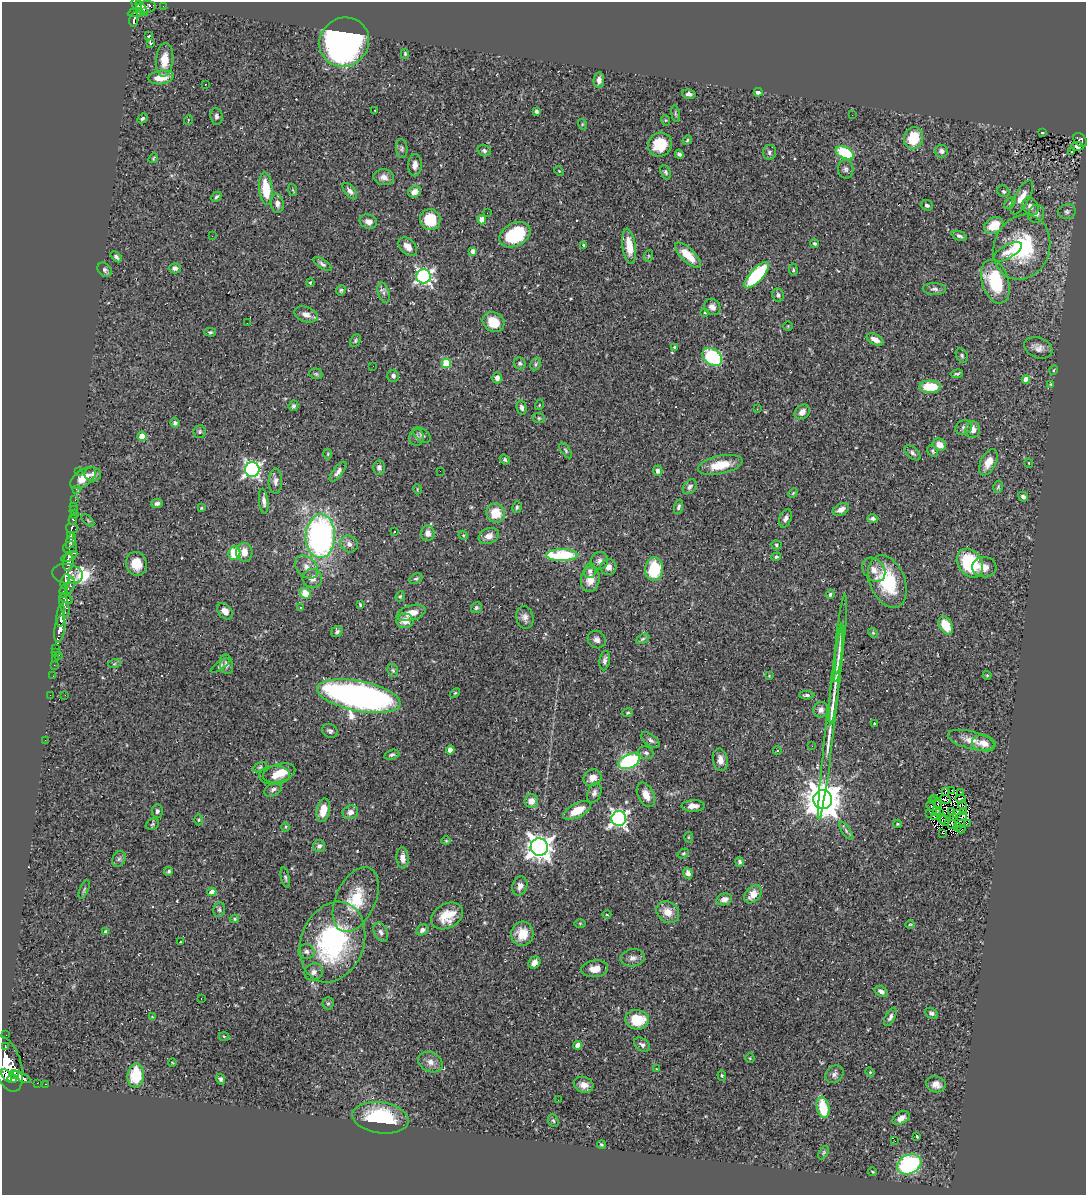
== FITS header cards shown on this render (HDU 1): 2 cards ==
NAXIS1  =                 1084
NAXIS2  =                 1193

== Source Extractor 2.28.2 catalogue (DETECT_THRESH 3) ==
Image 1084 x 1193 px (HDU 1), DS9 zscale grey, 1 PNG px = 1 image px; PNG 1088 x 1197 px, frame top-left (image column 1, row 1193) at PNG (2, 2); each listed source drawn as its Kron ellipse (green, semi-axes under 4 px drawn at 4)
Background 0.519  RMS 0.043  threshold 0.129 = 3 sigma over >= 5 px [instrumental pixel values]
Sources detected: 379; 3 with non-positive FLUX_AUTO (blend fragments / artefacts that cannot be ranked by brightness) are neither listed nor drawn; the other 376 listed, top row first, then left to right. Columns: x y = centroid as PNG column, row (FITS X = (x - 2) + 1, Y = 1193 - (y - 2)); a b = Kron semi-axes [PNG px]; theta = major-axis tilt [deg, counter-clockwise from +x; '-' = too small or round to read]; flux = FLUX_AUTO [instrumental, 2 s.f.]
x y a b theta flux
137 4 6 5 - 260
163 6 2 2 - 4.8
146 7 10 6 8 290
142 8 9 4 -56 260
136 13 8 4 7 200
134 19 7 3 81 150
148 36 3 2 - 3.2
344 42 25 24 - 940
150 43 4 3 - 21
405 54 5 3 - 3.7
165 60 17 8 85 45
161 77 12 7 8 44
599 80 7 5 83 15
205 84 2 2 - 1.5
758 92 4 4 - 10
689 94 7 4 -10 8.7
375 110 3 2 - 2.7
537 111 4 3 - 5.7
675 114 8 4 -81 4.7
852 115 2 2 - 2.1
216 116 8 6 -83 8.8
143 118 5 4 - 5.8
188 120 5 3 - 2.3
665 120 5 3 - 2.8
582 124 5 3 - 2.8
1042 132 4 3 - 2.7
913 138 11 9 70 81
687 140 5 4 - 3.6
1080 140 8 5 -45 110
660 145 12 11 - 69
1077 146 6 3 -3 4
402 149 9 6 -85 7.4
484 151 7 5 -18 8.2
941 151 6 6 - 11
769 152 7 6 - 8.2
1072 152 3 2 - 4.4
845 153 10 5 -25 180
679 154 4 3 - 6.5
153 158 5 3 - 3.5
415 165 11 7 87 15
846 169 9 8 - 10
559 171 5 3 - 2.3
666 172 7 5 -68 5.5
384 177 10 8 -5 17
266 189 16 7 -84 77
293 190 6 4 -71 3.3
350 191 10 5 -51 11
1003 191 6 5 - 5.8
414 192 6 5 - 22
216 197 5 4 - 5.1
1022 197 19 7 62 36
277 203 9 6 -81 13
1010 203 7 4 45 5.3
927 205 6 5 - 7
1030 206 9 7 -57 18
1067 212 9 7 14 10
487 213 2 2 - 3.5
1036 214 9 8 - 13
430 220 10 10 - 90
482 220 4 4 - 37
368 222 9 7 -16 14
994 225 10 7 32 67
515 235 16 11 28 150
212 236 3 2 - 2.9
959 236 8 4 -21 6.9
815 243 4 4 - 5.1
583 245 3 3 - 6
629 246 18 6 -82 48
408 247 11 7 -46 23
1022 247 33 28 69 270
473 251 3 3 - 14
1008 252 16 6 29 23
688 255 16 6 -44 61
648 256 6 4 71 4
116 257 6 4 -42 6.9
322 264 10 4 -33 8.3
175 268 6 5 - 9.7
105 270 8 6 -47 7.6
793 270 6 4 -84 4
757 275 16 6 48 250
424 276 7 7 - 790
995 282 22 13 -73 170
310 283 4 3 - 3.5
934 289 11 6 -2 10
341 290 5 4 - 4.6
384 293 10 5 -73 9.3
778 295 7 5 -79 6.9
712 307 9 7 -43 14
705 312 4 4 - 3.1
306 314 12 7 -19 21
494 322 11 9 -28 54
247 323 3 2 - 2
788 326 4 4 - 2.7
210 332 6 4 0 4.3
875 339 9 5 -26 21
355 341 6 5 - 4.7
674 347 4 4 - 3.7
1038 348 15 10 -21 21
962 355 7 5 -60 6.3
712 357 10 8 -38 240
446 363 5 4 - 120
520 363 6 5 - 7
536 364 7 5 63 5.4
373 366 2 2 - 1.2
1054 370 5 3 - 2.5
316 374 7 5 -14 5
957 374 6 3 9 4.5
393 376 6 6 - 8.9
497 378 5 5 - 12
1026 379 4 4 - 19
1051 384 3 2 - 2.7
930 387 11 6 0 91
539 405 5 3 - 2.2
293 406 5 5 - 5.9
522 408 7 5 -76 8.2
757 409 3 3 - 2.3
802 412 8 6 46 18
539 418 6 5 - 5
175 423 5 4 - 6.3
964 427 8 7 - 8.8
973 430 8 7 - 19
200 432 6 6 - 5.7
422 435 10 6 -37 8.3
142 436 4 4 - 87
417 437 8 7 - 9.6
939 445 7 5 -30 26
566 450 9 4 -55 5.4
933 451 6 4 -45 4.2
912 453 9 5 -40 8.2
328 454 5 3 - 2.7
505 460 6 4 -39 6
988 462 14 7 64 31
1029 463 5 3 - 2
720 465 22 9 12 65
379 467 7 6 - 9.9
252 469 7 7 - 860
78 471 3 2 - 6.7
440 471 2 2 - 2.4
658 471 5 4 - 10
338 472 12 5 52 12
93 474 8 7 - 11
83 478 15 8 36 37
275 481 12 7 89 13
690 487 8 6 51 8.6
998 487 6 4 77 3.8
76 489 4 3 - 7.7
417 489 5 3 - 2.5
793 493 5 3 - 3.1
1023 497 5 4 - 11
75 500 2 2 - 8.8
264 501 12 4 -83 11
157 503 6 4 6 9.3
74 506 2 2 - 5.6
517 507 6 4 78 5.2
678 507 7 4 73 6.7
201 508 4 3 - 2.6
841 509 9 5 27 18
74 510 4 3 - 34
496 513 9 9 - 65
75 515 3 2 - 7.9
785 518 9 6 67 11
873 519 5 4 - 6.9
73 520 5 3 - 77
88 520 8 3 -45 3.4
72 528 6 4 -11 160
394 532 2 2 - 2.1
428 533 8 7 - 17
463 535 5 3 - 2.9
70 536 3 3 - 290
320 536 22 14 88 830
489 536 10 7 23 21
71 541 8 4 71 590
349 544 9 8 - 15
777 545 5 4 - 4.8
70 547 7 6 - 410
244 552 9 8 - 25
234 553 7 6 - 86
562 555 15 6 1 210
69 556 9 3 28 580
776 557 5 4 - 3.7
599 561 9 8 - 12
68 563 8 5 83 970
970 563 15 12 -54 180
136 564 12 10 -73 43
306 567 13 9 -44 24
608 567 8 7 - 18
984 567 12 10 -6 26
654 569 12 9 85 140
874 570 13 10 -51 23
590 571 7 6 - 7.4
68 574 15 10 -8 700
312 578 9 9 - 19
416 579 7 5 27 4.9
590 579 13 9 81 33
65 581 7 3 70 250
887 581 27 17 -67 160
70 586 9 4 72 190
64 591 6 4 81 310
305 593 6 5 - 45
830 594 4 4 - 5.9
400 596 5 4 - 3.5
66 599 7 4 -28 310
64 605 12 4 -77 410
360 605 4 2 - 3.1
300 607 3 3 - 3.4
476 608 6 5 - 5.1
225 611 9 6 -50 19
411 613 15 7 16 35
61 616 11 4 86 850
525 617 11 8 -78 15
405 621 8 7 - 31
946 625 10 6 -61 65
60 629 14 5 81 1000
337 632 6 5 - 7.4
873 633 5 4 - 3.7
841 634 40 3 84 18
643 639 7 4 28 4.8
597 640 9 8 - 13
56 648 2 2 - 9
56 652 2 2 - 8
839 654 28 4 84 17
59 655 2 2 - 25
56 658 3 2 - 18
605 661 10 5 81 11
114 664 6 4 19 4.6
226 664 10 6 -78 11
54 665 2 2 - 11
220 666 11 4 34 5.3
393 670 6 5 - 4.8
987 675 4 4 - 2.9
53 676 2 2 - 10
769 676 3 2 - 2.3
836 676 48 4 84 30
455 693 6 3 44 3.1
50 695 2 2 - 5.2
65 695 2 2 - 1.4
807 695 8 4 0 6
359 696 42 15 -11 1500
821 710 8 7 - 15
628 713 5 3 - 3.2
831 721 99 4 83 78
874 724 3 2 - 2.8
330 731 8 6 -24 8.1
45 740 2 2 - 110
651 740 11 5 -39 8.7
971 740 24 8 -14 34
984 743 12 8 -10 26
812 746 2 2 - 3.7
450 750 4 4 - 37
777 751 4 3 - 2.3
646 753 8 6 -22 7.3
392 755 8 4 17 6.2
720 760 11 7 -80 22
629 761 11 7 26 320
260 767 7 4 27 4.1
279 773 17 9 16 43
275 775 15 9 4 27
593 778 9 8 - 24
273 789 9 6 32 8.7
951 790 3 2 - 3.8
945 792 4 2 - 1.5
961 792 3 2 - 1.6
594 793 10 6 68 10
646 795 13 8 -63 28
935 798 3 2 - 0.29
945 799 6 3 -4 5.2
961 799 5 2 - 2.1
823 800 9 9 - 7400
531 801 7 6 - 25
933 801 3 2 - 4.9
938 803 5 2 - 1.1
963 805 4 2 - 3.4
693 806 11 6 1 17
931 806 5 2 - 2
323 810 12 6 77 40
577 810 15 7 28 57
937 810 4 2 - 3.7
157 811 7 5 -90 7.4
350 812 8 6 29 15
951 812 2 2 - 1.5
964 812 3 2 - 1.9
940 813 3 2 - 1.9
956 813 3 2 - 2.4
930 814 3 2 - 3.3
961 816 5 2 - 3.1
934 817 3 2 - 3.4
954 817 3 2 - 4
619 819 7 7 - 980
942 819 5 2 - 2.9
199 820 5 3 - 2.6
945 820 6 3 -77 3.1
967 823 3 2 - 6.8
152 824 7 5 23 4.6
897 824 4 4 - 3.2
952 825 4 2 - 1.1
958 826 3 2 - 2.7
286 827 5 3 - 3.1
961 829 4 4 - 6.2
846 831 10 4 -57 7.3
943 833 3 2 - 2.3
689 837 5 3 - 2.9
446 841 4 4 - 3
319 846 6 6 - 9.2
539 847 9 8 - 2800
683 853 6 4 34 4.2
402 858 10 6 -87 20
119 859 8 6 61 7.9
739 862 5 4 - 6.2
169 871 4 4 - 4.4
688 873 6 4 -73 11
285 878 10 4 -77 5.8
520 886 9 7 70 14
84 889 10 3 68 4.7
212 892 4 4 - 30
753 894 10 7 49 35
356 899 34 20 65 110
724 899 8 6 16 15
219 910 7 5 76 6.4
668 912 12 10 -38 37
607 915 4 3 - 2.2
447 916 17 12 30 63
235 919 4 4 - 3.3
580 923 5 4 - 2.7
910 924 5 3 - 2.6
422 930 6 5 - 9.9
106 932 4 3 - 10
381 932 10 6 -63 9.9
522 934 12 11 - 48
180 942 3 2 - 1.7
333 942 41 31 70 450
306 951 8 7 - 11
632 958 12 8 7 14
534 962 6 5 - 15
595 969 13 8 6 26
313 972 9 8 - 14
881 991 7 4 -31 11
201 999 3 2 - 9.9
328 1003 6 5 - 5.5
932 1013 7 5 -28 7.5
152 1017 4 3 - 2
890 1017 10 5 63 8.6
637 1020 12 9 -5 95
6 1035 2 2 - 7.3
224 1036 5 3 - 2.7
578 1045 4 4 - 27
642 1045 9 6 -34 8.8
5 1047 3 3 - 71
750 1058 5 4 - 3.3
172 1062 4 2 - 2.2
430 1062 13 9 -26 20
7 1064 29 14 -73 5300
656 1069 4 3 - 2
870 1072 5 4 - 3.2
14 1074 5 4 - 430
834 1074 10 8 42 11
7 1075 7 3 -59 1100
136 1075 12 8 83 120
722 1075 5 4 - 3.6
22 1077 10 3 -29 410
12 1079 5 3 - 540
221 1079 5 4 - 6.2
37 1083 2 2 - 5.7
46 1084 3 2 - 9.5
936 1084 10 8 -14 22
584 1085 10 7 -19 23
558 1100 3 2 - 2.5
823 1108 10 6 -76 96
380 1118 28 15 -8 230
901 1118 9 6 30 18
553 1121 7 5 -66 4.7
917 1136 3 3 - 4.1
895 1141 2 2 - 25
601 1145 4 4 - 3.5
824 1152 7 4 59 5.2
909 1164 13 9 25 330
873 1172 5 3 - 2.8
At the frame edge (FLAGS 8, measured only in part): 1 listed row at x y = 7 1064
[3 non-positive-flux detections neither listed nor drawn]